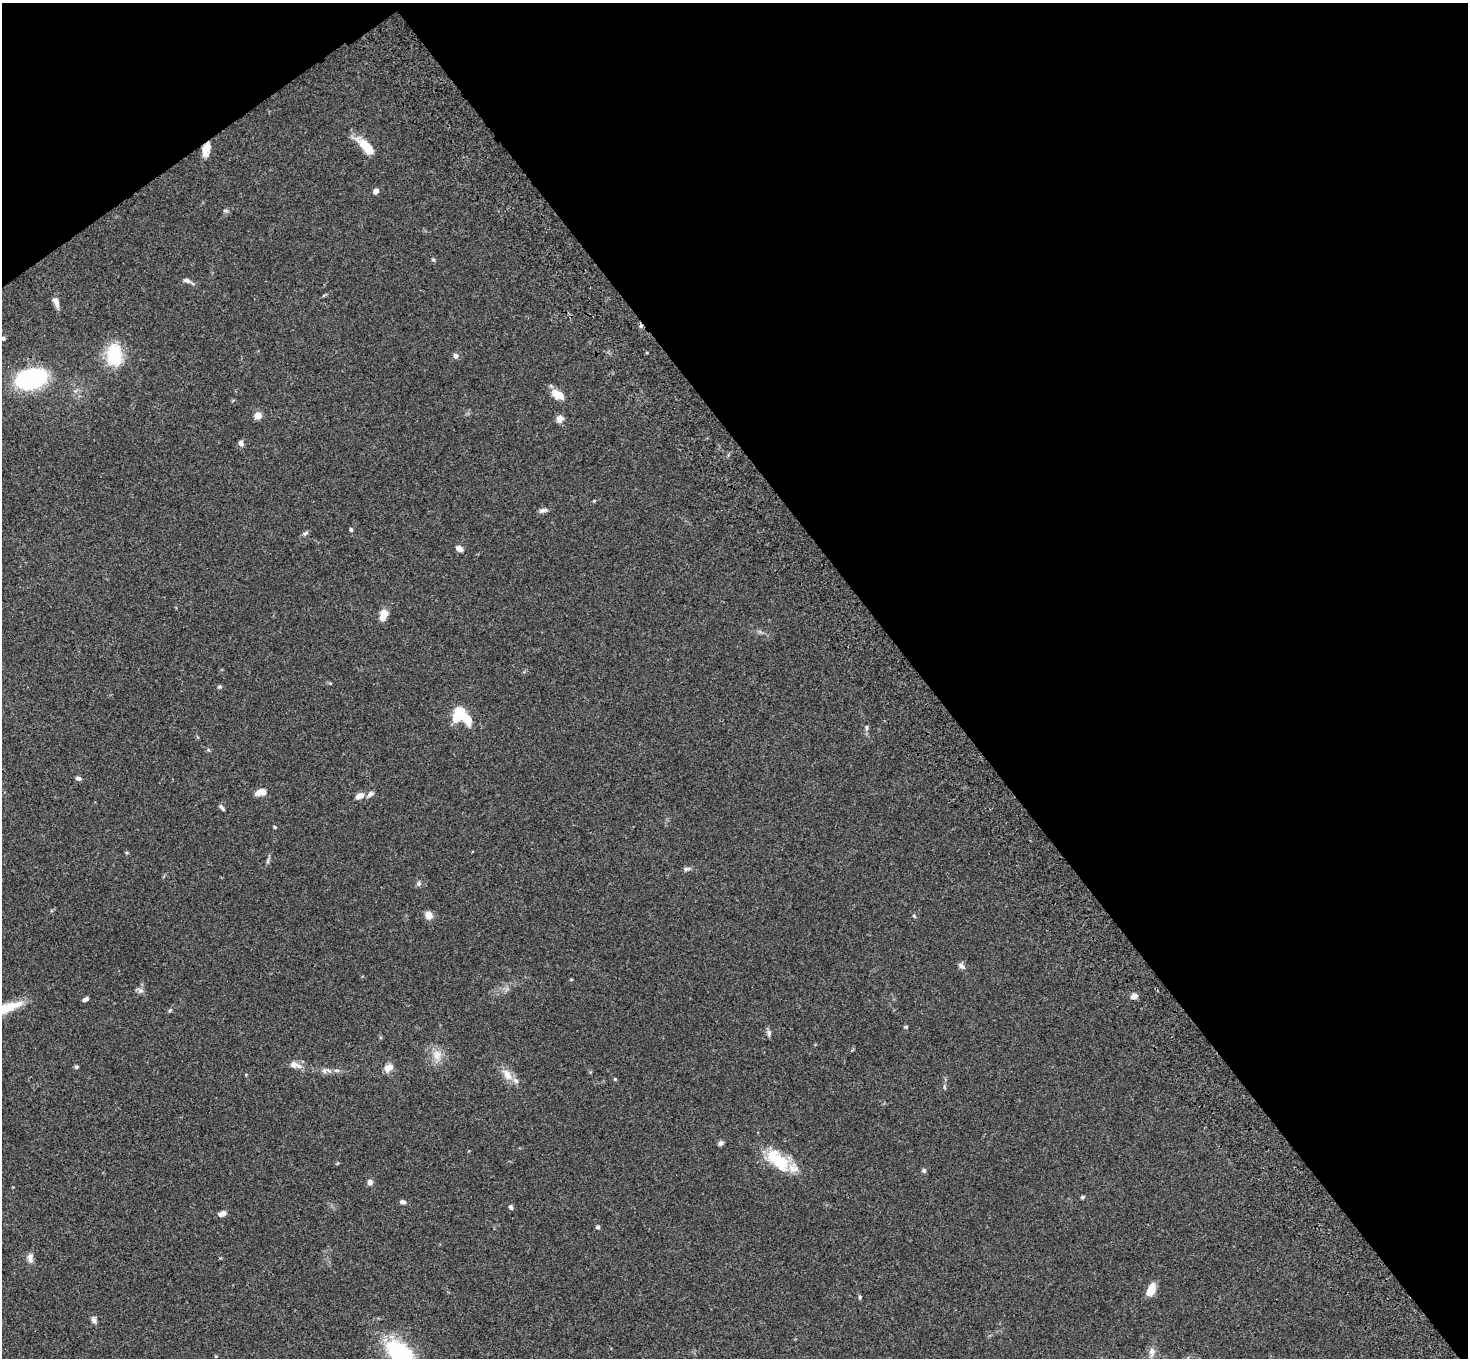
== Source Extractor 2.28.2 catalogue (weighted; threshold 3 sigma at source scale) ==
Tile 3 of 4 x 4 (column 3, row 1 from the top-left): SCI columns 3041-4506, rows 4446-5801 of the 6077 x 6038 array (HDU 1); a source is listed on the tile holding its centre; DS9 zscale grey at full resolution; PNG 1470 x 1360 px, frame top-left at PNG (2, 3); no overlay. Shown black and unused: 40% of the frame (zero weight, under 3 of 4 exposures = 6% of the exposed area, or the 3 px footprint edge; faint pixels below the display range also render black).
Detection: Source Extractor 2.28.2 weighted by HDU 2 'WHT'; one run over the whole footprint, this tile lists its part. Background 0.0588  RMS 0.0053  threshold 0.024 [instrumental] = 3 sigma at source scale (4.5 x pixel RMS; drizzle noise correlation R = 1.50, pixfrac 1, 0.05/0.05 arcsec/px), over >= 5 px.
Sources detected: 69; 1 cosmic-ray / hot-pixel residue — not listed; the other 68 listed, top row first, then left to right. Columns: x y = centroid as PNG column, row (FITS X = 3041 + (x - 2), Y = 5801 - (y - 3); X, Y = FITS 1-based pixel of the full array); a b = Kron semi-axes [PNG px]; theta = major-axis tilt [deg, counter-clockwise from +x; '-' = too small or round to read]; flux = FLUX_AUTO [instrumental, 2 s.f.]
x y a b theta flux
367 148 22 9 -47 12
206 149 15 8 74 5.5
376 191 6 5 - 2.2
226 211 6 4 -19 0.74
433 259 6 4 -2 0.62
187 280 9 6 -15 1.7
56 302 12 6 -68 2.6
3 338 5 4 - 0.85
114 355 29 19 -86 18
456 356 6 6 - 1.7
31 379 25 15 12 77
558 394 17 9 -29 5.9
258 415 6 6 - 5.3
560 418 9 8 - 2.8
241 443 7 6 - 1.6
543 510 11 5 12 1.5
351 529 4 4 - 1.1
305 533 8 5 39 1.1
459 548 7 5 -33 3.4
383 614 13 8 74 5.7
330 683 5 4 - 0.5
220 687 5 5 - 0.82
458 714 13 9 53 21
467 720 13 9 -54 6
866 728 7 4 -90 0.93
78 778 7 5 -11 1.2
261 792 11 6 12 4.9
370 794 8 6 44 1.9
359 796 10 6 28 3.8
222 807 9 4 -53 1.1
275 827 4 3 - 0.54
127 853 5 3 - 0.48
687 869 9 5 11 1.2
419 883 6 5 - 0.98
428 915 9 9 - 3.2
914 916 5 4 - 0.62
961 966 9 6 -41 1.7
140 991 8 7 - 1.7
1134 996 8 6 21 2.3
85 999 6 4 30 1.5
4 1009 40 9 20 18
170 1010 5 4 - 0.69
906 1027 5 4 - 0.69
769 1033 9 6 -79 1.4
437 1055 15 11 77 5.2
294 1064 16 8 -14 3.7
76 1067 5 4 - 0.74
388 1068 13 9 37 3.5
337 1070 9 4 0 1.4
324 1071 8 6 25 1.6
507 1075 18 10 -54 5.7
615 1079 4 3 - 0.49
721 1143 6 5 - 1.7
780 1162 34 19 -56 18
924 1170 6 5 - 0.89
370 1182 6 6 - 2.1
1082 1197 4 4 - 0.84
402 1202 8 5 -11 1.5
511 1207 6 4 -64 1.1
222 1214 8 6 26 2.7
597 1227 5 5 - 0.91
30 1257 12 7 86 2.6
1151 1290 15 8 67 6
860 1297 6 4 -90 0.63
94 1320 8 6 -72 1.6
400 1352 35 20 -40 38
1152 1352 12 8 88 3.1
216 1356 5 3 - 0.42
Overlapping masked pixels (flux is a lower limit): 1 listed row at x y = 206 149
Isophote crosses this tile's border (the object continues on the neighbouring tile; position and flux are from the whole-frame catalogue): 2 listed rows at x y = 4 1009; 400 1352